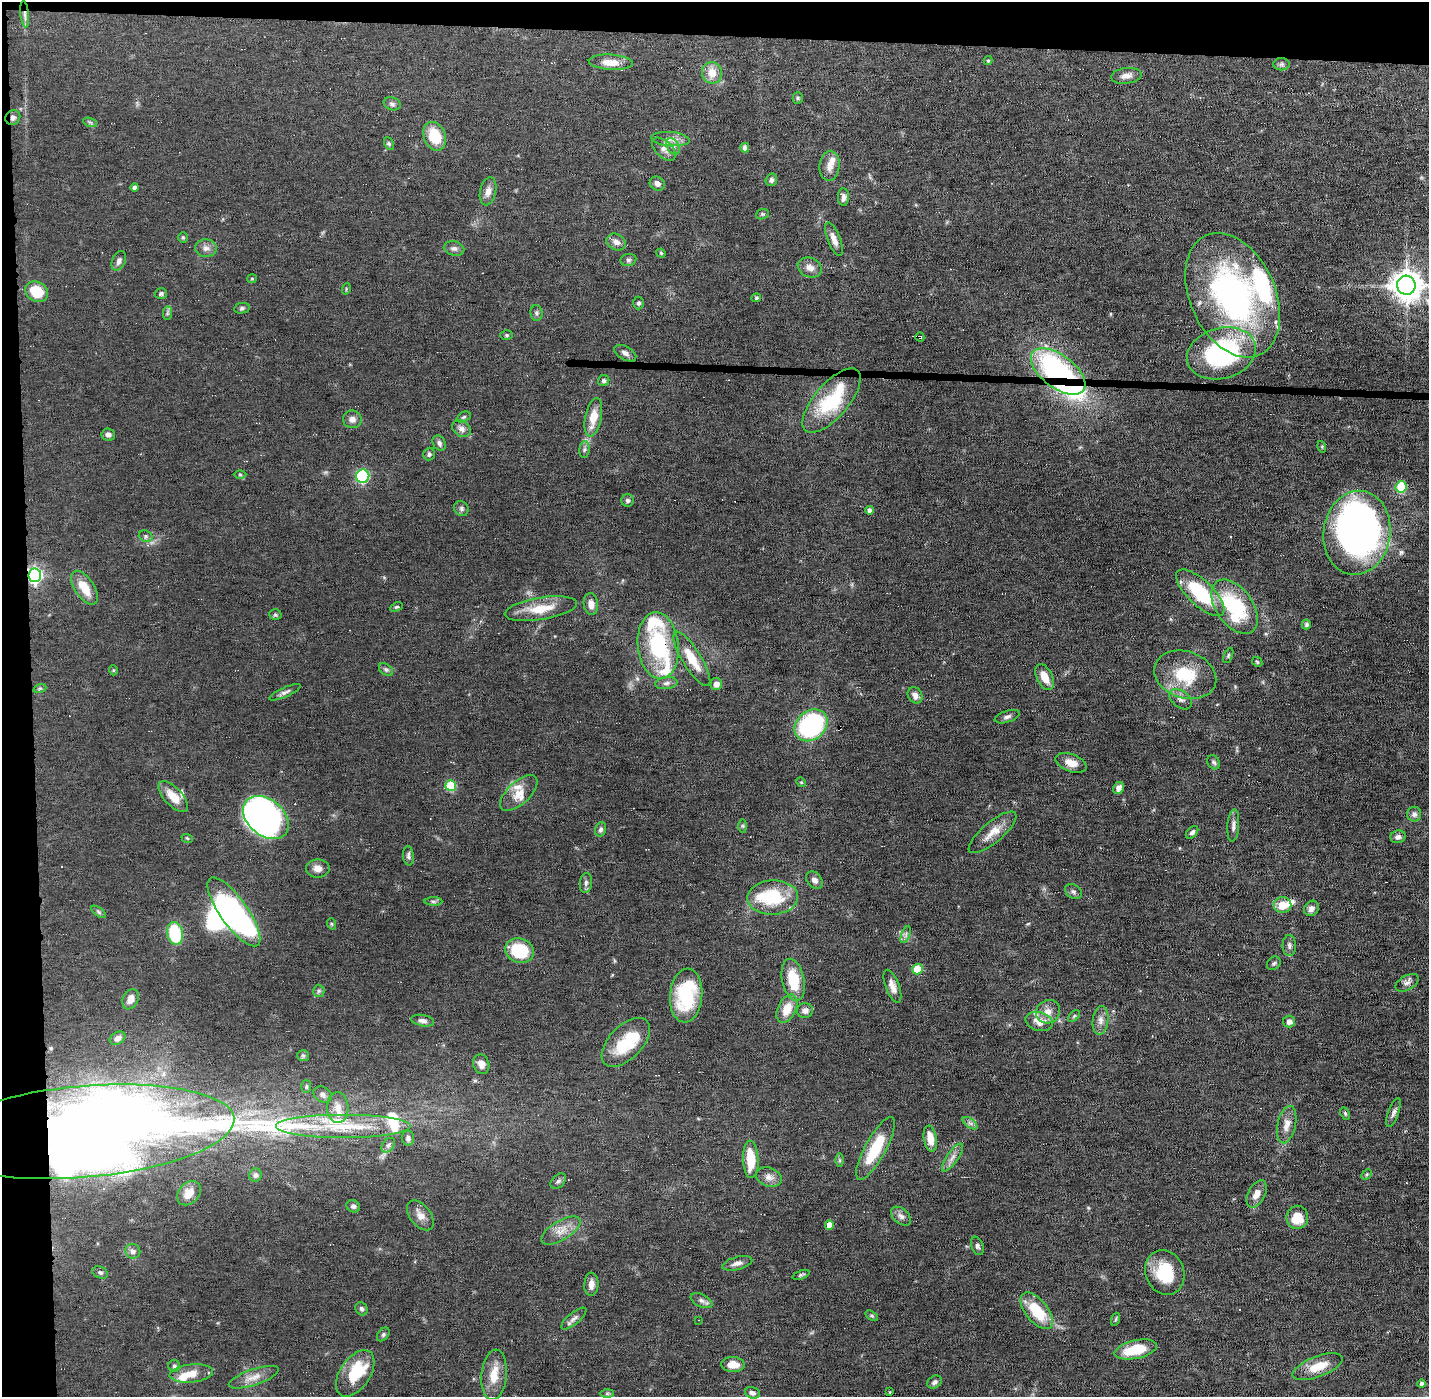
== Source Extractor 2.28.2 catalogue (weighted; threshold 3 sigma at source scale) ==
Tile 1 of 3 x 3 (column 1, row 1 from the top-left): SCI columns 1-1427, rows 2823-4217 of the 4280 x 4250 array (HDU 1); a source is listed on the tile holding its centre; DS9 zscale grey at full resolution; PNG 1431 x 1399 px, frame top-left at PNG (2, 2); each listed source drawn as its Kron ellipse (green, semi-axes under 4 px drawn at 4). Shown black and unused: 5% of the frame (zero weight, under 11 of 22 exposures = <1% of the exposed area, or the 3 px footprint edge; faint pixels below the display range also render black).
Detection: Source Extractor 2.28.2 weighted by HDU 2 'WHT'; one run over the whole footprint, this tile lists its part. Background 0.121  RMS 0.0031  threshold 0.0126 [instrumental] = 3 sigma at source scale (4.09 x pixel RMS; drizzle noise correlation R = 1.36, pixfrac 0.8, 0.05/0.05 arcsec/px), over >= 5 px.
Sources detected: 227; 6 inside a brighter object's white glare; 5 cosmic-ray / hot-pixel residue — neither listed nor drawn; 16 inside a brighter listed object's ellipse — not listed separately; the other 200 listed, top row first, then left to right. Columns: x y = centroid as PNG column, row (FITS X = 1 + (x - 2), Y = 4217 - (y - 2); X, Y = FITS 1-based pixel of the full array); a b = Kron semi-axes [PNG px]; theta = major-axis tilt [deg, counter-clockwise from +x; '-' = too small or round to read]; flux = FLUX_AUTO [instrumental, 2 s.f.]
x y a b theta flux
25 14 13 4 -84 1.1
988 61 4 3 - 0.39
611 62 22 7 -3 3.4
1282 64 8 6 0 0.66
712 73 11 10 - 3.4
1126 76 15 8 8 1.8
798 98 5 5 - 0.44
392 104 8 6 -19 0.82
13 118 8 7 - 0.91
90 122 7 4 -19 0.51
435 136 15 11 -67 8.4
670 139 19 7 -4 2.2
389 144 7 4 -64 0.46
673 147 9 6 -62 1
745 148 4 4 - 1.3
664 149 14 8 -43 1.7
830 166 15 10 85 2.4
771 180 6 5 - 0.8
657 184 8 6 -34 1.2
135 187 4 4 - 0.94
488 191 14 8 77 1.9
843 197 9 5 -88 1.2
762 214 6 5 - 0.44
183 237 5 4 - 0.35
834 239 18 6 -69 2
616 242 10 8 -29 1.6
206 248 11 8 -2 1.5
454 248 10 7 -11 1
661 253 5 4 - 0.32
628 260 8 6 14 0.69
119 261 10 6 65 1.1
810 268 12 9 -22 2.1
252 279 5 4 - 0.34
1406 285 9 9 - 460
346 289 6 3 73 0.31
37 292 12 10 -31 8
161 294 6 5 - 0.57
1233 295 65 42 -66 81
756 298 5 4 - 0.46
638 303 6 5 - 0.54
242 308 8 5 10 0.54
167 313 7 4 89 0.49
536 313 8 6 -85 0.68
507 335 6 4 -1 0.43
920 337 4 3 - 0.8
625 353 12 6 -29 1.2
1221 353 35 25 16 43
1058 371 32 16 -37 62
604 381 6 5 - 0.61
832 401 40 17 49 19
464 417 7 4 27 0.48
593 417 19 8 78 5
352 419 9 8 - 1.4
461 429 10 7 -33 1.4
108 435 7 6 - 0.95
439 443 8 6 -60 0.92
1322 447 6 3 -73 0.32
584 450 8 5 83 0.68
429 454 6 6 - 0.77
240 475 6 4 -2 0.37
363 476 7 6 - 22
1401 487 6 5 - 17
627 500 6 6 - 0.8
461 508 8 7 - 0.77
869 510 4 3 - 0.95
1357 533 42 33 82 160
146 536 7 5 -21 0.65
35 575 7 6 - 81
85 588 19 9 -57 5.5
1200 593 31 12 -44 19
591 604 11 7 -81 1.9
397 607 6 4 26 0.41
1235 607 31 18 -55 25
541 609 36 11 9 7
275 615 6 5 - 0.47
1306 624 5 4 - 0.58
658 646 33 20 -84 25
1228 656 8 4 64 0.43
692 659 31 9 -58 6.2
1257 662 6 4 -46 0.39
386 669 8 5 -36 0.56
113 670 5 3 - 0.25
1185 675 32 23 -19 13
1045 677 14 7 -64 3.5
666 683 11 6 7 1.1
716 684 6 6 - 1.8
40 688 7 4 19 0.42
285 692 17 5 24 1.1
915 695 8 7 - 1.5
1181 699 13 8 -37 1.5
1007 717 13 6 17 1
811 725 18 14 40 38
1214 762 7 6 - 0.69
1071 763 16 8 -20 3
801 782 5 4 - 0.33
451 786 5 5 - 12
1118 788 6 5 - 1.5
519 793 23 11 43 3.9
173 797 19 9 -47 4.4
1414 814 7 7 - 1.1
266 818 26 18 -41 150
743 826 7 4 -90 0.43
1233 826 16 6 86 1.3
600 829 7 5 74 0.77
992 832 30 10 40 4.2
1192 832 7 5 48 0.84
1398 837 8 6 13 0.99
187 838 6 3 -19 0.28
408 856 10 5 -85 0.81
318 868 12 9 -1 2
814 880 10 7 -50 1.3
586 883 10 6 83 0.97
1073 891 9 6 -32 0.82
773 897 25 17 3 13
433 901 9 4 -1 0.6
1283 905 9 8 - 4.7
1311 908 8 7 - 1.3
99 912 8 4 -36 0.5
234 912 41 14 -55 66
332 924 6 4 -71 0.35
175 933 11 8 -78 16
906 934 9 4 72 0.73
1289 946 10 6 -88 1
519 950 15 12 -18 15
1274 963 7 6 - 0.62
917 969 5 5 - 7.6
793 980 21 11 -78 9.9
1407 983 13 7 30 1.2
892 986 17 6 -69 2.2
319 991 6 6 - 0.58
686 995 27 16 85 21
131 999 10 7 66 2.2
787 1009 15 9 64 5.2
805 1011 8 7 - 1.3
1048 1012 12 11 - 2.9
1074 1016 7 4 45 0.45
1101 1020 14 7 84 1.8
423 1021 11 5 -11 1.1
1039 1021 14 9 -15 3.2
1289 1022 6 6 - 1.4
117 1038 8 6 31 1.1
626 1042 30 16 46 13
303 1056 6 5 - 0.48
481 1064 10 8 -73 1.9
306 1087 6 5 - 0.49
323 1095 10 7 -32 1.1
338 1108 15 10 -87 3.3
1393 1112 15 5 70 1.1
1345 1113 6 4 -64 0.43
970 1123 8 4 -36 0.83
1287 1125 19 9 78 2.8
344 1126 68 12 0 16
83 1132 151 45 5 750
408 1138 7 6 - 0.93
930 1139 13 6 -80 3.9
388 1145 8 5 51 0.81
875 1148 35 10 61 13
952 1157 16 5 55 1.7
751 1159 19 8 -87 7.5
840 1160 6 4 -89 0.42
1367 1174 6 3 46 0.33
255 1175 7 6 - 0.85
769 1177 13 9 -19 1.9
558 1181 9 6 44 0.71
189 1193 14 10 48 3.9
1257 1194 15 8 61 2.6
353 1206 7 6 - 0.85
420 1215 17 10 -51 2.6
901 1216 12 7 -42 1.3
1297 1217 11 11 - 5.7
829 1225 5 4 - 2.7
561 1231 22 9 31 3.6
977 1246 9 6 -70 0.76
133 1251 7 7 - 1.2
737 1263 15 6 15 1.5
100 1272 8 5 -25 0.58
1165 1272 23 19 -68 11
801 1275 9 4 20 0.47
591 1284 11 7 87 1.9
702 1301 12 6 -26 1
361 1309 7 5 -58 0.71
1037 1311 22 11 -51 11
872 1316 7 4 -31 0.48
574 1318 15 6 39 1.3
1116 1319 7 4 71 0.39
698 1320 4 3 - 0.28
383 1334 8 5 50 0.55
1136 1349 21 9 12 9.7
733 1365 11 7 -3 3.6
174 1366 6 6 - 0.59
1318 1367 26 10 21 6.1
191 1373 22 9 6 4.1
355 1373 26 15 56 10
494 1375 25 12 85 5.6
254 1377 26 8 19 3.1
935 1382 8 6 34 0.96
1422 1384 4 4 - 0.85
890 1392 3 2 - 0.18
607 1393 7 4 0 0.49
752 1393 7 5 -17 0.97
Overlapping masked pixels (flux is a lower limit): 7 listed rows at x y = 25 14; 13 118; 920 337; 1058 371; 35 575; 658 646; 83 1132
Isophote crosses this tile's border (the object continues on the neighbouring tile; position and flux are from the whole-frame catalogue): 1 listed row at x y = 1406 285